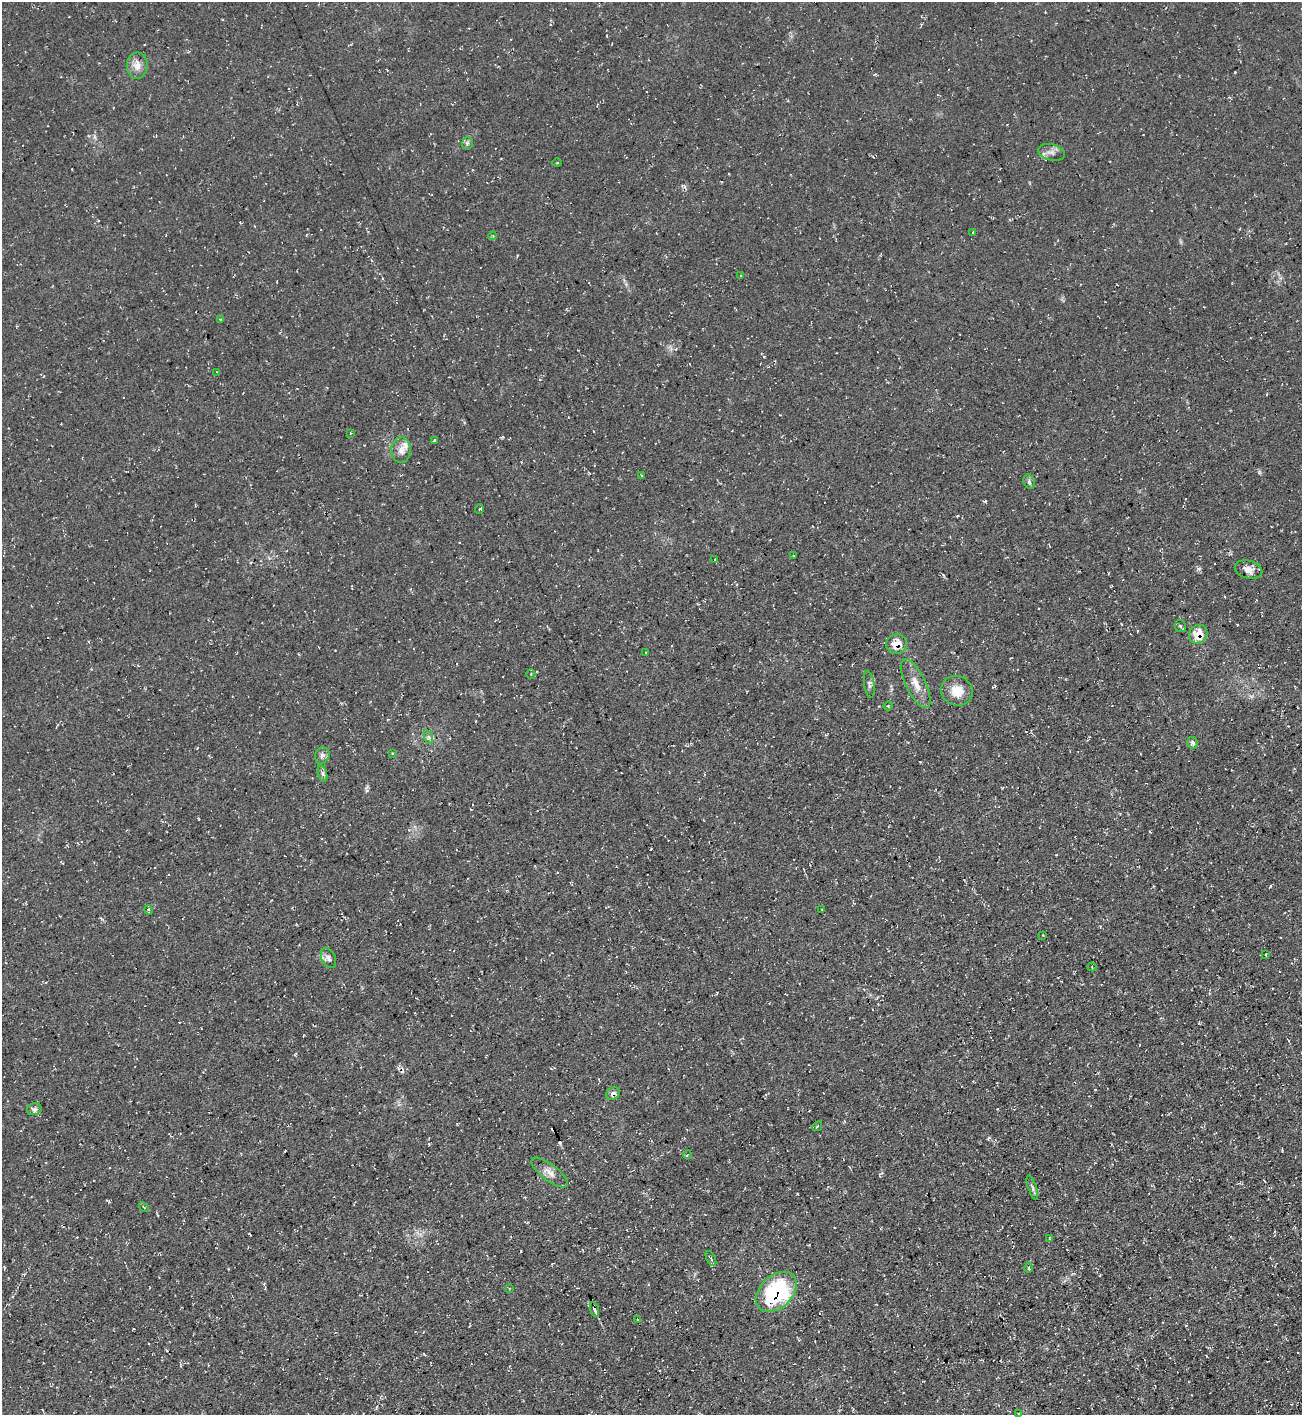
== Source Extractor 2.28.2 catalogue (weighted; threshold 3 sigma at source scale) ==
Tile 6 of 4 x 4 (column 2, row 2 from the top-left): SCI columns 1453-2752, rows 2826-4238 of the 5638 x 5651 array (HDU 1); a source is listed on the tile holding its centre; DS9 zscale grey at full resolution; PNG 1304 x 1417 px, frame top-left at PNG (2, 2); each listed source drawn as its Kron ellipse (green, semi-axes under 4 px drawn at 4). Shown black and unused: <1% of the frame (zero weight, under 3 of 4 exposures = <1% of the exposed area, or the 3 px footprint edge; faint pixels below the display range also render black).
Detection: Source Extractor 2.28.2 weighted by HDU 2 'WHT'; one run over the whole footprint, this tile lists its part. Background 0.0295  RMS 0.0058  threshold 0.0259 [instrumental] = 3 sigma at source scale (4.5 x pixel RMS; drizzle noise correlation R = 1.50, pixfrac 1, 0.05/0.05 arcsec/px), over >= 5 px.
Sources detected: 64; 9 cosmic-ray / hot-pixel residue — neither listed nor drawn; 2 inside a brighter listed object's ellipse — not listed separately; the other 53 listed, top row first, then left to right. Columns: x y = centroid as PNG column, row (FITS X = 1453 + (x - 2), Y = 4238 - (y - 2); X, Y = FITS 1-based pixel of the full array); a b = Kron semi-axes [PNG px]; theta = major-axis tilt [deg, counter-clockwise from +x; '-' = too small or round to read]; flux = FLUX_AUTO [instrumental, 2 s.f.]
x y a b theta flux
137 66 13 10 85 5.3
467 143 6 5 - 1.3
1052 152 14 8 -13 3.3
557 163 5 3 - 0.46
973 232 4 2 - 0.47
493 236 4 3 - 0.53
740 275 2 2 - 0.33
220 319 4 2 - 0.37
217 372 4 4 - 0.48
350 433 3 2 - 0.39
435 440 3 3 - 1.5
401 450 13 9 -88 4.2
641 475 3 2 - 0.5
1029 482 7 5 -69 1.3
479 509 5 3 - 0.52
793 556 3 2 - 0.33
715 559 2 2 - 0.41
1248 570 14 9 -14 4.4
1180 626 6 5 - 1.2
1198 634 10 8 49 10
897 644 10 9 - 8.4
645 653 3 2 - 0.43
531 674 5 4 - 0.84
869 684 13 5 -82 1.8
916 684 27 10 -64 8.1
957 691 16 14 -28 11
888 706 5 3 - 0.58
428 737 7 4 -71 1.3
1193 743 6 5 - 1.8
392 753 3 3 - 0.62
322 756 8 7 - 2
323 773 8 4 -71 1.2
822 909 3 2 - 0.38
149 910 5 3 - 0.67
1043 935 3 3 - 0.41
1266 954 3 2 - 0.53
329 958 11 7 -65 2.4
1092 967 4 3 - 0.57
613 1094 7 6 - 2.6
34 1109 7 6 - 1.8
817 1126 5 2 - 0.47
687 1155 4 3 - 0.55
549 1173 22 8 -37 4.7
1032 1188 13 4 -72 1.5
144 1207 6 3 -37 0.52
1049 1238 4 2 - 0.36
711 1259 8 3 -64 1
1029 1268 5 3 - 0.63
509 1288 3 2 - 0.4
776 1292 24 16 43 65
594 1309 7 3 -72 2.3
637 1320 3 3 - 1.7
1018 1413 3 2 - 0.44
Overlapping masked pixels (flux is a lower limit): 5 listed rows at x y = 1198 634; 897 644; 613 1094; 776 1292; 594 1309
Unlisted compact peaks at least as high as the median listed source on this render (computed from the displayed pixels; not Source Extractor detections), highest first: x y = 1198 569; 1270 886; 764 357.